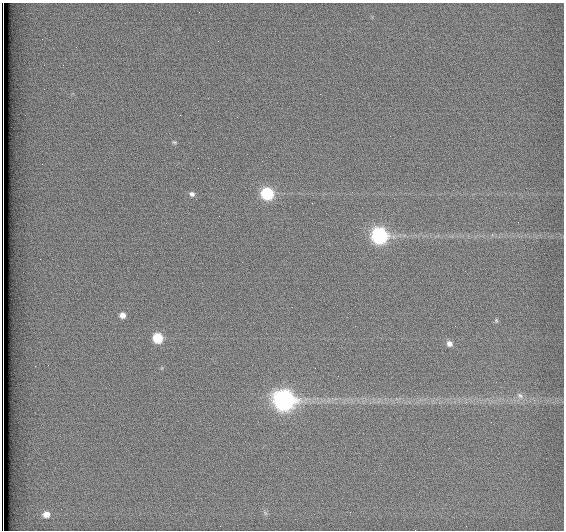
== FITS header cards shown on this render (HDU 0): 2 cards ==
NAXIS1  =                  562          / # of pixels in <axis direction>
NAXIS2  =                  528          / # of pixels in <axis direction>

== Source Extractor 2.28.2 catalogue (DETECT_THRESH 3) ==
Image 562 x 528 px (HDU 0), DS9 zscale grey, 1 PNG px = 1 image px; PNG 566 x 532 px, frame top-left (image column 1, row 528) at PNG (2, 3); no overlay
Background 1790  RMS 4.6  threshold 13.8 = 3 sigma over >= 5 px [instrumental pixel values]
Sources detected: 13; all 13 listed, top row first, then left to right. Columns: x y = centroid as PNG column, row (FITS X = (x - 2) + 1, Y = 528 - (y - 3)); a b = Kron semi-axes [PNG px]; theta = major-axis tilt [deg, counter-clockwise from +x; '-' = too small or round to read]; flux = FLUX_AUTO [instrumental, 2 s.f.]
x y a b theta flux
174 142 6 4 -16 470
192 194 7 6 - 900
267 194 8 7 - 27000
379 236 9 8 - 68000
122 315 6 6 - 1900
496 320 7 5 -89 530
158 338 7 7 - 11000
449 344 7 7 - 1600
520 396 11 7 -33 1500
284 400 10 9 - 180000
265 513 6 4 -71 510
46 514 7 6 - 2500
3 528 7 2 -89 2500
At the frame edge (FLAGS 8, measured only in part): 1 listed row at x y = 3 528